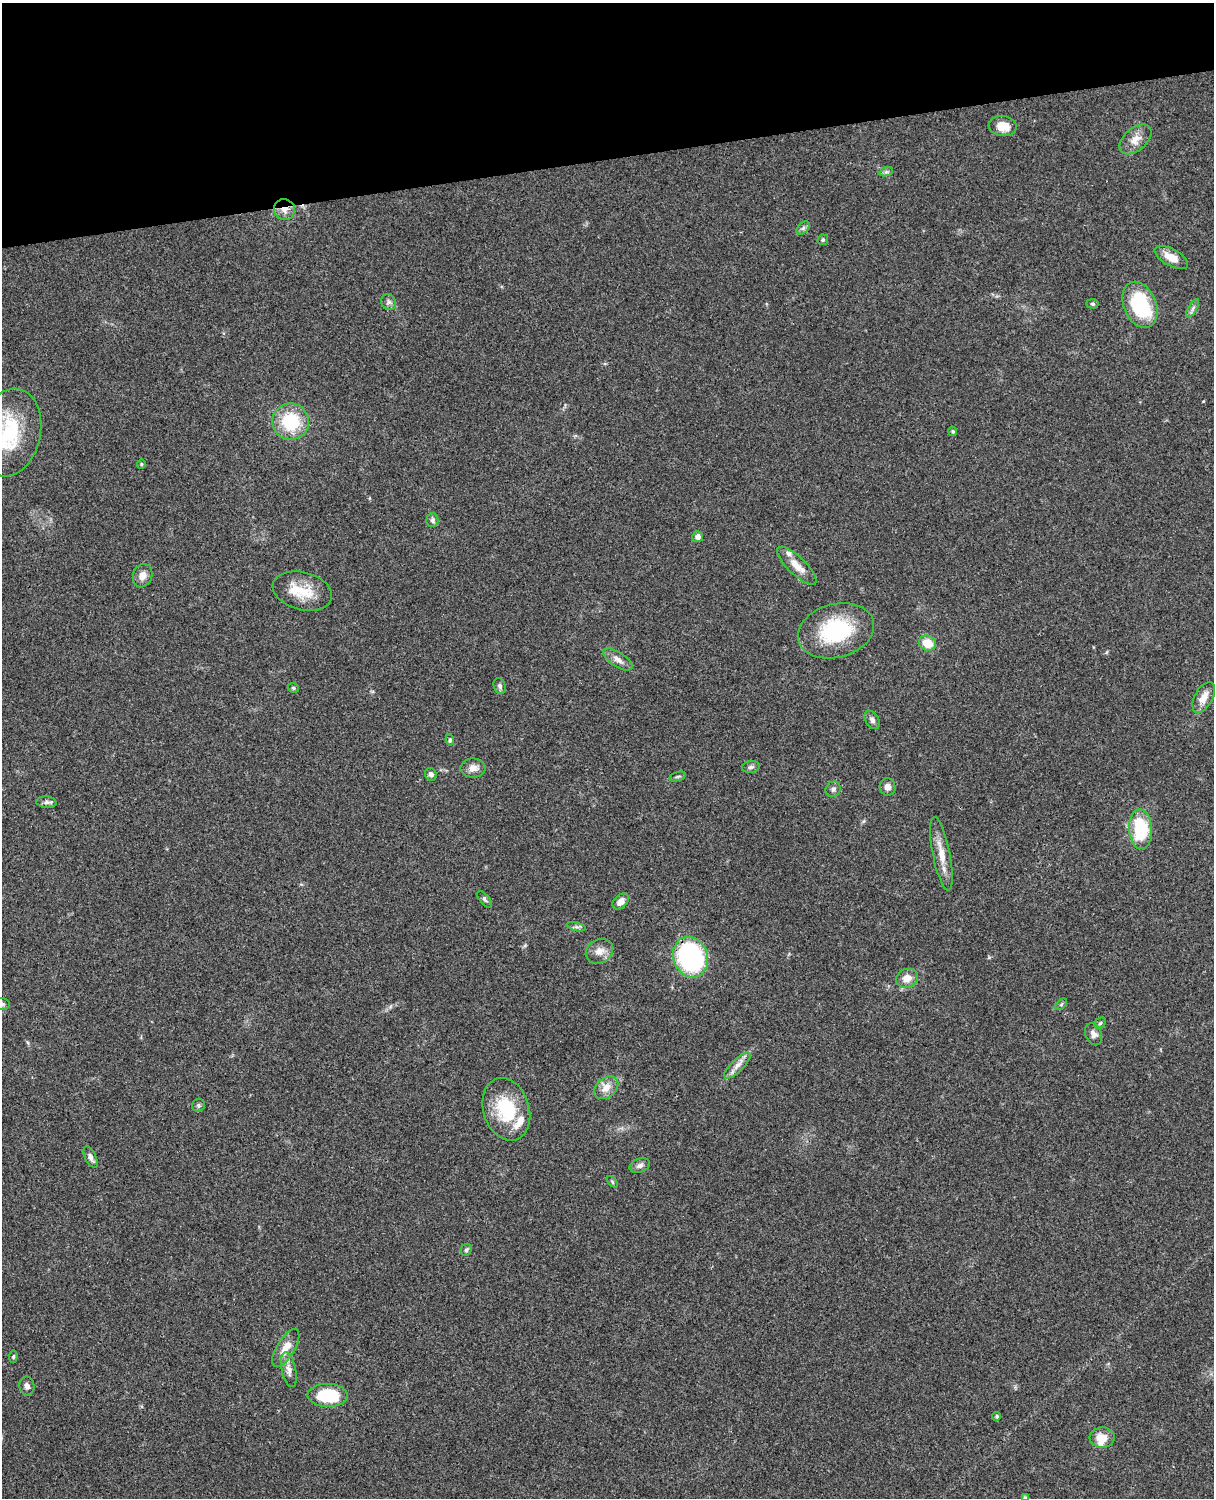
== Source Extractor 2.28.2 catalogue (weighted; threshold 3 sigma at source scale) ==
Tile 3 of 4 x 3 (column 3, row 1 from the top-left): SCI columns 2546-3757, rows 3268-4763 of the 5087 x 4926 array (HDU 1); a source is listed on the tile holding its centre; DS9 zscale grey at full resolution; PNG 1216 x 1500 px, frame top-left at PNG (2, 3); each listed source drawn as its Kron ellipse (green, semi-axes under 4 px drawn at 4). Shown black and unused: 10% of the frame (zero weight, under 3 of 4 exposures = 6% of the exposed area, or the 3 px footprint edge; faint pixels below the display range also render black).
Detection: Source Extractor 2.28.2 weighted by HDU 2 'WHT'; one run over the whole footprint, this tile lists its part. Background 0.104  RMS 0.0065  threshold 0.0292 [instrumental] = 3 sigma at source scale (4.5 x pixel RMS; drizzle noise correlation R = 1.50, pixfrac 1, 0.05/0.05 arcsec/px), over >= 5 px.
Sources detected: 67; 4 inside a brighter listed object's ellipse — not listed separately; the other 63 listed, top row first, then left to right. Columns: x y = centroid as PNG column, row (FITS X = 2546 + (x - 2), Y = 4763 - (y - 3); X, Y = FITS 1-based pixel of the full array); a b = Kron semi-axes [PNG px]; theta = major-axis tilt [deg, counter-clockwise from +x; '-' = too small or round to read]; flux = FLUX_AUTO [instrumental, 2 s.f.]
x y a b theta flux
1003 126 14 10 -9 8.7
1135 139 19 11 41 7.3
886 172 7 4 18 1.3
284 210 11 10 - 5.3
803 228 8 5 45 1.5
823 240 5 5 - 1.1
1171 257 18 8 -29 8.8
389 302 8 7 - 2.1
1092 304 6 4 -2 1.1
1140 305 24 16 -67 46
1193 308 10 4 60 1.9
291 422 18 18 - 32
953 431 4 4 - 1.1
10 432 44 31 77 51
141 464 4 4 - 0.79
432 520 7 6 - 1.9
698 537 5 5 - 2.6
797 566 26 9 -44 8.5
143 576 12 9 69 5
302 591 30 18 -15 17
836 631 39 27 15 50
927 643 9 7 -25 12
618 660 17 7 -33 4.1
500 686 8 6 -72 1.6
293 688 6 4 -22 1
1204 697 17 9 62 7.2
872 720 10 6 -59 2.2
450 740 5 4 - 1.2
751 767 9 6 9 1.7
473 768 12 9 1 4.4
431 774 6 5 - 2.1
678 776 8 3 19 1
888 787 8 8 - 3.4
833 789 8 7 - 2.2
46 802 10 5 -4 2
1141 829 20 11 -86 37
941 854 37 8 -79 11
485 899 10 5 -50 1.3
621 901 9 6 45 4.5
576 927 9 4 -13 1.6
599 951 14 11 31 5.9
691 957 20 17 -69 95
907 978 11 9 23 6.7
2 1004 8 6 4 1.5
1061 1004 7 4 45 0.94
1100 1023 6 5 - 1
1094 1034 11 8 -67 3.1
737 1065 17 6 45 4.6
606 1088 13 10 38 6.1
198 1105 7 6 - 1.2
506 1109 32 23 -72 34
91 1157 11 5 -63 2.7
640 1166 10 7 18 2.6
612 1182 7 4 -46 0.89
466 1250 6 5 - 1.1
286 1348 21 9 59 8.2
13 1357 6 4 84 0.88
289 1369 17 7 -78 4.2
27 1386 9 7 -80 2.5
328 1395 20 11 -2 32
997 1416 4 4 - 1.2
1102 1438 12 10 3 9
1025 1498 4 4 - 1.3
Overlapping masked pixels (flux is a lower limit): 2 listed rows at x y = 284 210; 691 957
Isophote crosses this tile's border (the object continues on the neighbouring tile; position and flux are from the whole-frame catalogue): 3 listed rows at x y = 10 432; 2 1004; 1025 1498